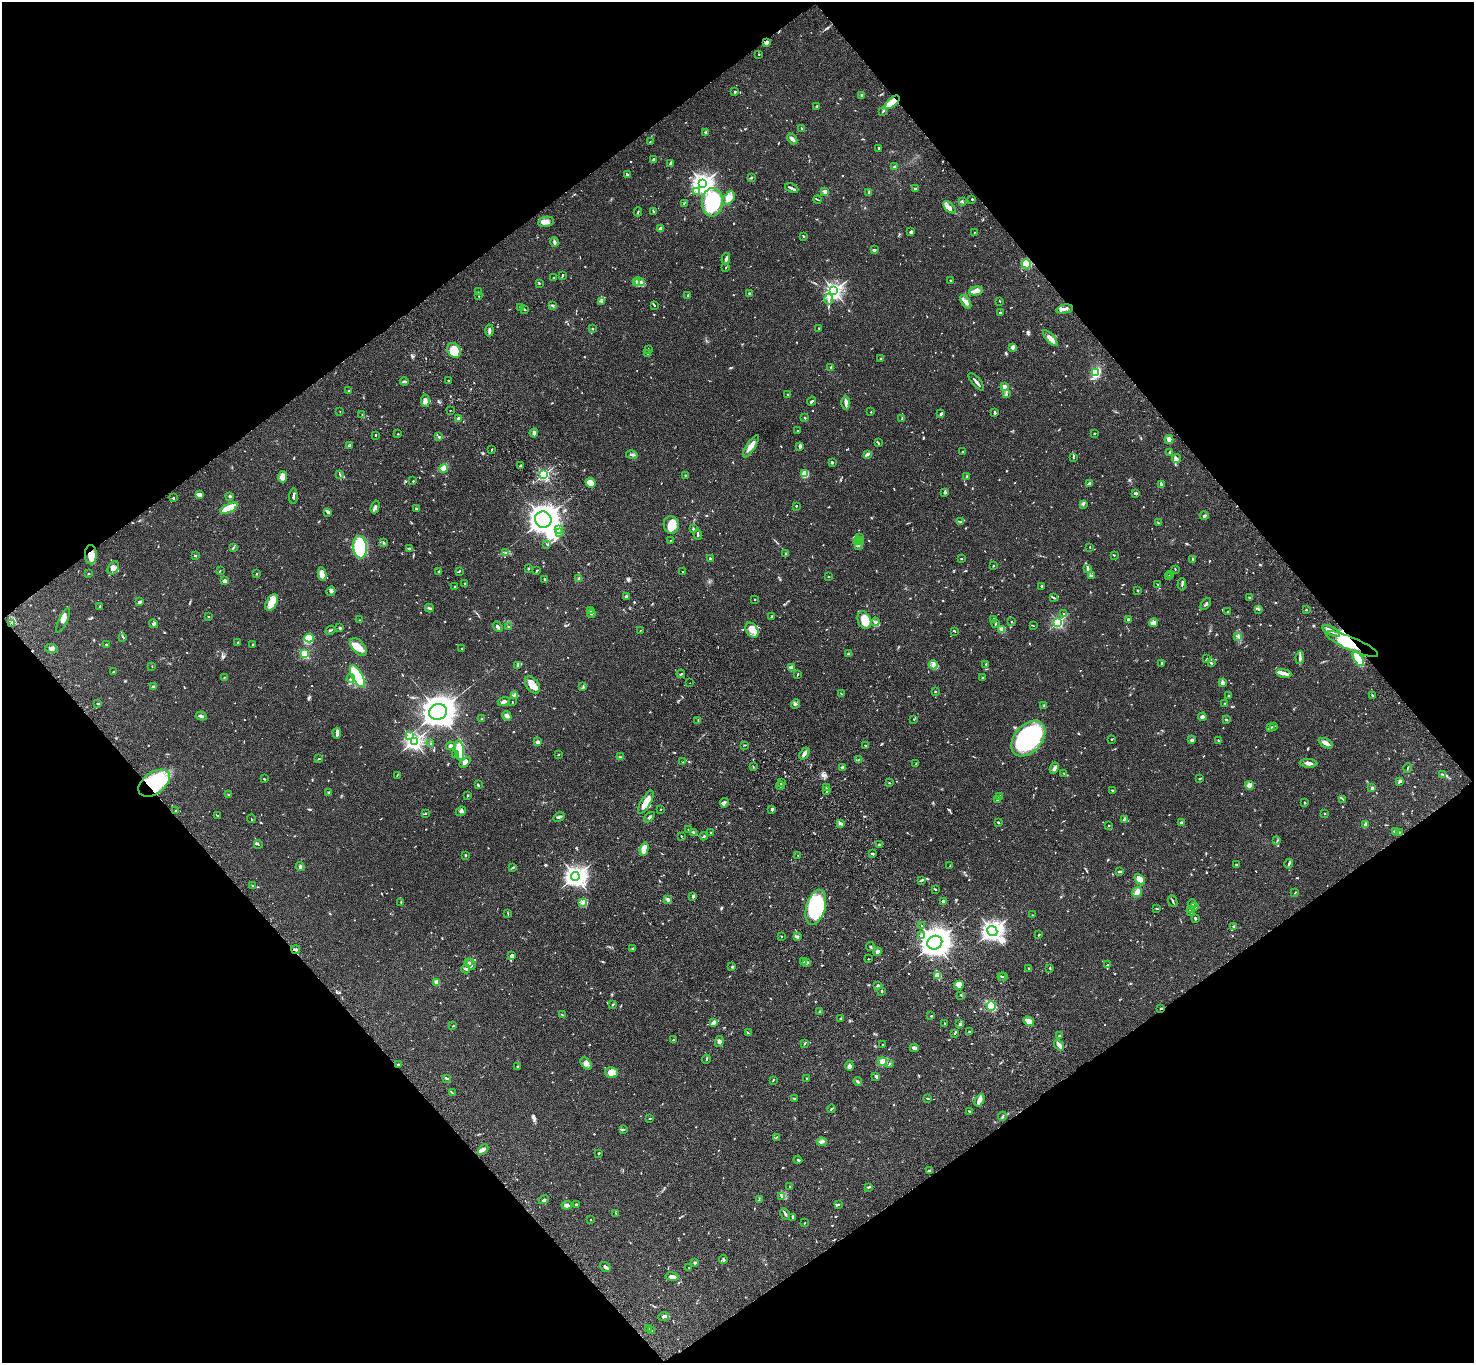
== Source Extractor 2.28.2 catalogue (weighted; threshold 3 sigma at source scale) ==
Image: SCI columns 105-5991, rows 381-5823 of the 6093 x 6062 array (HDU 1 of 3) = the unmasked area's bounding box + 8 px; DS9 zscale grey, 4 x 4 block average (1 PNG px = mean of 4 x 4 image px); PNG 1476 x 1365 px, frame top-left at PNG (2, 2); each listed source drawn as its Kron ellipse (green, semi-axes under 4 px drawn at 4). Shown black and unused: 49% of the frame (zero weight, under 3 of 4 exposures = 6% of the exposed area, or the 3 px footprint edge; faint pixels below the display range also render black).
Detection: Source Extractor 2.28.2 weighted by HDU 2 'WHT'. Background 0.0598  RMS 0.0052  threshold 0.0233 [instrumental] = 3 sigma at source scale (4.5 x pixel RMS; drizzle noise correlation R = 1.50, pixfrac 1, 0.05/0.05 arcsec/px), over >= 5 px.
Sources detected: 1040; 4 too faint to see at this stretch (4 x 4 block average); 5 inside a brighter object's white glare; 3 cosmic-ray / hot-pixel residue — neither listed nor drawn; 33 coinciding with a brighter row at this scale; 54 inside a brighter listed object's ellipse — not listed separately; of the other 941, all 500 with FLUX_AUTO >= 1.63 (the completeness limit of this list) listed and drawn (441 fainter detections not listed), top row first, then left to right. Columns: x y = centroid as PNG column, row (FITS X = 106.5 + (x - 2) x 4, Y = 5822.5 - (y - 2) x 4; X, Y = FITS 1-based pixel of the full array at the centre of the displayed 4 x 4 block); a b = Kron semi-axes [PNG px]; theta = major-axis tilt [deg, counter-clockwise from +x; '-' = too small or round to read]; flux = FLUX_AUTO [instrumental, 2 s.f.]
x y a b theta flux
766 42 3 3 - 10
759 54 2 2 - 2.3
735 92 2 2 - 3.6
862 95 2 2 - 1.8
892 102 9 3 40 71
817 107 3 2 - 2.3
883 111 4 2 - 3.4
801 128 3 2 - 1.7
706 132 4 3 - 7.5
792 139 6 3 -49 10
650 142 2 2 - 1.7
879 148 3 2 - 2.7
653 160 3 2 - 5.2
671 163 4 4 - 6.3
895 167 4 2 - 3.6
627 174 3 2 - 3.2
751 177 3 2 - 3.8
702 184 4 4 - 1200
792 188 7 2 -24 8.9
915 189 2 2 - 5.6
697 191 3 2 - 4.5
825 192 2 2 - 73
869 193 4 2 - 6.4
729 198 7 5 48 27
972 199 3 2 - 2.2
818 200 4 2 - 2.3
712 202 14 10 86 380
962 202 4 2 - 3
684 203 3 2 - 2.1
949 207 7 4 -42 19
638 212 4 2 - 2.8
654 212 2 2 - 4.2
546 222 8 5 9 17
660 229 3 2 - 8.8
911 232 3 3 - 8.6
974 232 2 2 - 1.9
804 236 2 2 - 2.8
554 242 5 3 - 6.4
874 250 2 2 - 8.8
726 259 5 2 - 9.4
1026 264 5 4 - 40
726 267 2 2 - 1.9
562 275 2 2 - 2.2
554 278 2 2 - 3.4
950 280 2 2 - 3.1
639 282 5 3 - 8.2
539 283 3 2 - 2.6
636 283 3 2 - 3
478 291 2 2 - 2.2
834 291 3 3 - 820
976 291 7 3 13 26
749 293 2 2 - 13
688 295 3 2 - 3.7
479 296 2 2 - 1.7
829 299 5 2 - 5.5
602 301 2 2 - 1.7
1000 301 2 2 - 1.8
966 302 8 4 -58 13
553 305 3 2 - 3.7
654 305 2 2 - 2.5
521 308 3 2 - 4.1
524 309 4 2 - 2.8
1065 309 8 2 12 9.4
1000 313 3 2 - 2.4
819 328 4 2 - 2
593 329 2 2 - 1.8
489 330 6 2 87 8.1
1050 338 10 4 -49 15
1012 347 2 2 - 18
454 350 8 6 -57 55
648 350 2 2 - 1.9
648 353 3 2 - 3.5
880 359 2 2 - 3.5
831 367 2 2 - 4.8
1096 372 4 4 - 120
449 380 3 2 - 2.5
404 382 4 2 - 5.5
976 382 11 2 -49 12
1004 387 2 2 - 68
349 391 2 2 - 1.9
1006 393 4 2 - 2.8
788 395 2 2 - 3.9
425 401 6 4 -84 11
812 401 5 2 - 5.9
846 403 7 2 -87 17
450 410 2 2 - 1.6
340 411 2 2 - 1.6
871 412 2 2 - 1.7
995 413 3 2 - 5.6
362 414 2 2 - 1.9
941 414 3 2 - 6.2
805 418 2 2 - 8.8
458 419 3 2 - 11
902 419 2 2 - 2.7
797 431 2 2 - 2.1
534 433 4 3 - 5.8
1094 433 3 2 - 2.3
398 434 2 2 - 2.3
375 435 2 2 - 4.5
439 437 3 2 - 4.4
1169 439 4 3 - 13
878 443 3 2 - 2.7
349 445 3 2 - 5.2
751 446 13 3 57 25
800 446 4 2 - 5.4
492 450 2 2 - 3.1
963 452 2 2 - 4.2
1169 453 2 2 - 2.1
867 454 4 2 - 8.7
632 455 6 2 -11 6.8
1073 457 3 2 - 2.1
1176 458 4 3 - 6.3
832 462 3 2 - 4.6
520 465 2 2 - 5.2
444 468 4 3 - 7
805 474 3 3 - 41
340 475 3 2 - 2.8
544 475 2 2 - 500
685 475 2 2 - 1.8
967 476 2 2 - 2.5
282 477 6 4 84 26
413 481 2 2 - 2.6
590 483 5 4 - 40
1089 483 4 3 - 4.1
1161 484 3 2 - 6.7
945 492 3 2 - 5
1136 493 3 2 - 6.2
199 495 4 2 - 24
230 496 2 2 - 20
293 496 8 2 88 6.9
173 498 2 2 - 4.9
1083 504 4 2 - 3.9
796 506 2 2 - 3.7
375 507 6 2 74 5.6
229 508 9 3 25 150
416 509 2 2 - 3.6
328 512 3 2 - 5.6
1204 515 4 2 - 3.9
543 520 8 8 - 3100
960 521 3 2 - 3.1
1158 523 2 2 - 1.9
671 525 9 7 -79 44
558 529 3 2 - 4.2
693 529 3 2 - 3.5
559 533 3 2 - 2.7
698 535 5 2 - 5.2
859 538 2 2 - 1.7
670 540 2 2 - 3.2
861 540 2 2 - 2
858 542 3 2 - 3.1
384 543 3 2 - 2.3
547 544 3 2 - 2.2
858 545 2 2 - 2.3
233 547 3 2 - 2.3
360 547 11 6 -83 220
1090 547 2 2 - 2.2
409 548 3 2 - 4
506 553 2 2 - 1.8
785 553 3 2 - 2.6
91 555 9 6 -88 36
1114 555 2 2 - 1.9
195 556 2 2 - 9.9
710 559 2 2 - 8
962 559 2 2 - 1.6
1192 560 3 2 - 5.4
993 566 2 2 - 3.9
113 568 7 5 57 14
528 569 3 2 - 2.9
1088 569 3 2 - 7.2
1175 569 2 2 - 2.3
220 571 2 2 - 1.7
460 571 2 2 - 1.8
537 571 3 2 - 4
438 572 4 2 - 2.9
683 572 2 2 - 2.2
88 573 2 2 - 3.2
257 574 2 2 - 3.5
322 574 6 3 -80 31
1171 575 2 2 - 1.6
1092 576 3 3 - 3.9
1169 576 3 2 - 6
829 577 2 2 - 2.3
545 579 2 2 - 4.5
579 579 4 2 - 10
224 581 3 3 - 11
464 583 3 2 - 2
1182 584 6 2 86 3.5
1158 585 2 2 - 1.8
1041 586 3 2 - 2.4
454 587 3 2 - 3.1
1137 590 2 2 - 10
331 591 5 2 - 4.9
626 596 3 2 - 4.4
1053 597 4 2 - 4
1250 597 3 2 - 2.6
755 600 2 2 - 1.8
140 602 3 2 - 8.9
272 602 9 5 61 48
1206 604 6 2 54 6
100 606 3 2 - 2.7
429 608 4 2 - 4.4
1258 609 3 2 - 2.4
1306 610 2 2 - 2.6
590 611 3 2 - 2.6
1227 612 2 2 - 2.3
1064 613 2 2 - 1.9
591 614 4 3 - 4.1
209 617 2 2 - 3.3
772 617 2 2 - 7.9
63 620 13 3 65 19
360 620 2 2 - 1.7
864 620 9 6 -67 38
993 620 4 2 - 3.5
1128 620 2 2 - 20
875 622 4 2 - 4.7
1012 622 2 2 - 2.1
1058 622 2 2 - 330
12 623 4 2 - 3.8
995 623 3 2 - 2.6
1153 623 4 3 - 16
154 624 5 3 - 4.5
1033 626 3 2 - 1.9
498 627 6 2 -49 8.7
508 627 2 2 - 2
340 628 3 2 - 4.6
1002 629 2 2 - 92
330 630 5 2 - 3.6
640 630 2 2 - 1.7
752 630 8 6 -58 23
954 631 3 2 - 2.8
1331 631 9 3 -28 15
1238 636 3 2 - 2.9
123 637 3 2 - 2.5
309 638 4 4 - 70
238 642 2 2 - 10
253 644 3 2 - 2.2
1352 644 28 6 -23 96
106 645 3 2 - 3.1
358 647 10 6 -49 31
462 648 2 2 - 2.1
51 649 6 4 -18 8.5
305 654 2 2 - 210
849 654 3 2 - 3.3
1300 657 6 2 82 6.4
1207 659 2 2 - 1.7
1358 659 8 2 -58 99
1162 663 3 2 - 2.9
1211 663 4 2 - 3.3
986 664 2 2 - 6.8
933 665 5 4 - 13
152 666 2 2 - 1.7
517 666 2 2 - 2
792 668 4 2 - 12
114 671 4 2 - 3
1284 673 7 3 -12 15
681 674 4 2 - 4.3
797 675 4 2 - 2.7
357 676 12 5 -61 170
225 677 3 2 - 2.3
982 677 2 2 - 5.2
351 679 4 2 - 5.6
690 683 2 2 - 1.8
1223 683 3 2 - 13
532 685 10 6 -53 21
583 686 4 2 - 2.1
153 687 3 3 - 7.8
935 691 2 2 - 1.9
841 694 4 2 - 2.6
514 695 4 2 - 5.1
1372 695 3 2 - 4.8
1229 696 2 2 - 2.5
504 701 6 3 18 8.3
512 702 2 2 - 1.8
98 704 3 2 - 3.4
795 704 5 3 - 5
1224 704 3 2 - 3.5
1044 706 3 2 - 4.5
438 712 9 8 - 4200
201 716 5 2 - 6.9
507 716 5 3 - 13
1202 717 4 3 - 9.8
482 719 2 2 - 2.1
914 719 2 2 - 2.8
698 720 3 2 - 2.1
1226 720 2 2 - 5.5
1273 726 2 2 - 1.8
1271 727 2 2 - 3.2
337 733 5 3 - 7.8
409 735 3 2 - 3.1
1028 739 21 13 48 480
1111 739 2 2 - 2.1
1192 740 3 2 - 7
1218 740 3 2 - 1.7
414 741 3 3 - 790
538 742 3 2 - 11
1326 743 8 3 -28 14
430 744 3 2 - 1.7
745 745 2 2 - 2.2
865 745 3 2 - 1.8
450 746 4 3 - 5.2
460 750 10 4 -81 72
804 753 7 2 55 15
558 754 3 2 - 2.5
456 755 2 2 - 2.3
621 757 3 2 - 2.4
319 759 3 2 - 2
859 759 3 2 - 2
465 762 6 4 44 11
683 762 2 2 - 1.8
1308 763 9 3 -2 13
916 764 2 2 - 2.8
753 766 2 2 - 1.7
843 768 2 2 - 15
1054 768 6 3 64 6.7
1407 768 5 2 - 2.6
1064 773 3 2 - 2.4
1442 774 2 2 - 1.8
397 775 3 2 - 1.9
264 779 2 2 - 2.1
1199 779 2 2 - 2.2
1399 782 4 2 - 6.3
154 783 17 10 36 170
782 783 3 2 - 3.6
889 783 2 2 - 1.8
478 785 2 2 - 4
780 785 4 2 - 3.4
1249 785 4 4 - 15
826 788 4 2 - 3.3
1372 788 2 2 - 12
1112 790 2 2 - 2.6
827 791 3 2 - 3.4
329 793 3 2 - 4.8
228 795 3 2 - 3.3
467 795 2 2 - 2.9
1000 796 2 2 - 3.3
997 799 2 2 - 3.7
1343 799 4 2 - 2.4
646 802 13 5 60 39
724 803 5 4 - 7.8
1305 803 2 2 - 4.9
660 809 2 2 - 1.8
772 809 3 2 - 5.9
175 810 2 2 - 1.8
461 811 5 4 - 6.8
425 813 2 2 - 2.2
1325 814 2 2 - 1.7
218 816 2 2 - 1.6
559 817 6 3 30 5.3
649 817 6 3 44 6.1
251 819 4 2 - 1.7
1124 819 4 2 - 4.4
998 822 3 2 - 3.7
840 823 4 2 - 4.8
1181 823 4 3 - 4.7
1366 825 3 2 - 21
1109 826 3 2 - 1.7
688 830 2 2 - 2.3
1395 832 3 2 - 9
1399 832 2 2 - 2
694 833 3 2 - 8.9
711 833 3 2 - 2.4
681 836 2 2 - 2.7
704 836 4 2 - 2.9
1277 841 2 2 - 1.7
258 844 4 2 - 2.6
879 844 2 2 - 3.1
644 849 6 3 74 51
872 854 3 2 - 5.4
466 855 3 2 - 3.1
798 855 2 2 - 3
1236 864 2 2 - 2.1
1289 864 5 2 - 4.5
950 866 3 2 - 2.1
300 867 4 3 - 4.8
512 868 3 2 - 2.4
1119 871 3 2 - 6.2
575 876 4 4 - 1300
1139 879 6 3 -45 34
921 880 3 2 - 3.8
252 886 2 2 - 3.2
935 889 3 2 - 2.9
1137 892 5 3 - 18
1295 893 3 2 - 2.1
693 897 4 3 - 3.3
668 899 3 2 - 3.5
943 901 3 2 - 9.4
1173 901 6 2 -67 3.9
401 902 3 2 - 1.8
583 903 4 2 - 5
1192 904 4 2 - 2.6
816 907 18 9 74 270
1194 907 3 2 - 5.1
1156 908 2 2 - 2.2
1190 909 3 2 - 2.2
1191 912 4 2 - 4.6
508 914 3 2 - 2
1032 915 2 2 - 1.7
1195 918 3 2 - 2.8
922 926 3 2 - 2.7
1233 927 3 3 - 3.7
992 931 5 5 - 1000
921 935 2 2 - 14
1039 935 2 2 - 2.6
781 936 2 2 - 1.8
797 936 3 2 - 4.7
935 943 7 6 - 3400
870 947 4 2 - 3.9
296 949 4 2 - 10
632 949 2 2 - 2
877 952 4 3 - 13
512 956 4 3 - 8.5
868 959 2 2 - 2.1
804 962 2 2 - 4.8
807 962 3 2 - 6.3
469 963 3 2 - 12
471 964 5 4 - 6.5
1108 965 2 2 - 2.3
732 967 3 2 - 3.1
1050 968 3 2 - 3.2
466 969 4 3 - 5.2
1029 969 4 2 - 2.8
938 975 3 3 - 50
1001 976 2 2 - 2.6
1004 977 2 2 - 2.3
437 982 2 2 - 69
878 985 4 2 - 3.7
959 985 5 4 - 16
882 991 2 2 - 3.5
961 995 3 2 - 2.3
613 1004 2 2 - 2.8
991 1006 5 4 - 99
1161 1008 2 2 - 2.5
820 1012 2 2 - 3.1
562 1015 2 2 - 5
931 1016 2 2 - 2.6
840 1018 2 2 - 2.4
1029 1021 6 3 -35 42
714 1022 4 3 - 12
944 1023 2 2 - 1.7
960 1024 4 2 - 5.2
453 1026 2 2 - 2.1
970 1031 2 2 - 2.2
748 1033 3 2 - 3.8
955 1033 3 2 - 2.3
1059 1036 3 2 - 3.9
673 1040 2 2 - 3.3
719 1042 5 3 - 10
804 1044 4 2 - 2.4
883 1045 2 2 - 1.9
1059 1045 6 2 -51 19
914 1048 4 3 - 9.1
706 1059 4 2 - 3.1
882 1061 4 4 - 15
586 1064 7 4 -54 12
890 1064 2 2 - 2
398 1065 3 2 - 3.7
850 1066 5 3 - 9.8
518 1067 3 2 - 2.9
611 1073 6 5 - 30
876 1076 3 3 - 7.2
446 1078 4 2 - 3.6
806 1079 3 2 - 1.8
773 1080 3 2 - 1.9
858 1081 4 2 - 3.5
452 1092 3 2 - 1.9
927 1098 3 2 - 2.7
794 1099 4 2 - 2.5
980 1100 7 3 61 11
831 1109 4 2 - 3.8
969 1111 2 2 - 3.4
1002 1116 4 2 - 3.5
650 1119 3 2 - 2
623 1129 3 2 - 4
776 1137 3 2 - 1.8
822 1142 4 4 - 6.7
483 1150 6 3 45 11
599 1153 2 2 - 3.6
798 1160 4 2 - 2.6
929 1171 3 2 - 3.4
789 1186 2 2 - 2.1
868 1187 4 2 - 2.9
782 1196 3 2 - 3.5
759 1199 2 2 - 1.7
544 1200 5 2 - 4.9
576 1204 3 2 - 3.1
838 1204 2 2 - 3
567 1205 5 4 - 10
616 1213 3 2 - 1.7
785 1214 6 2 -60 5.1
793 1218 4 2 - 5.1
590 1220 2 2 - 1.8
805 1223 3 2 - 1.7
723 1260 4 2 - 4.5
694 1263 2 2 - 8.5
605 1267 6 2 -37 9.1
689 1268 3 2 - 2.6
672 1276 6 3 -9 11
664 1316 5 3 - 7.1
648 1328 3 2 - 1.7
652 1330 2 2 - 1.9
Overlapping masked pixels (flux is a lower limit): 7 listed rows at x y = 766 42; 892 102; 91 555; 1352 644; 154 783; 296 949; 1161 1008
Diffuse or blended objects may show on this block-average render without a row.